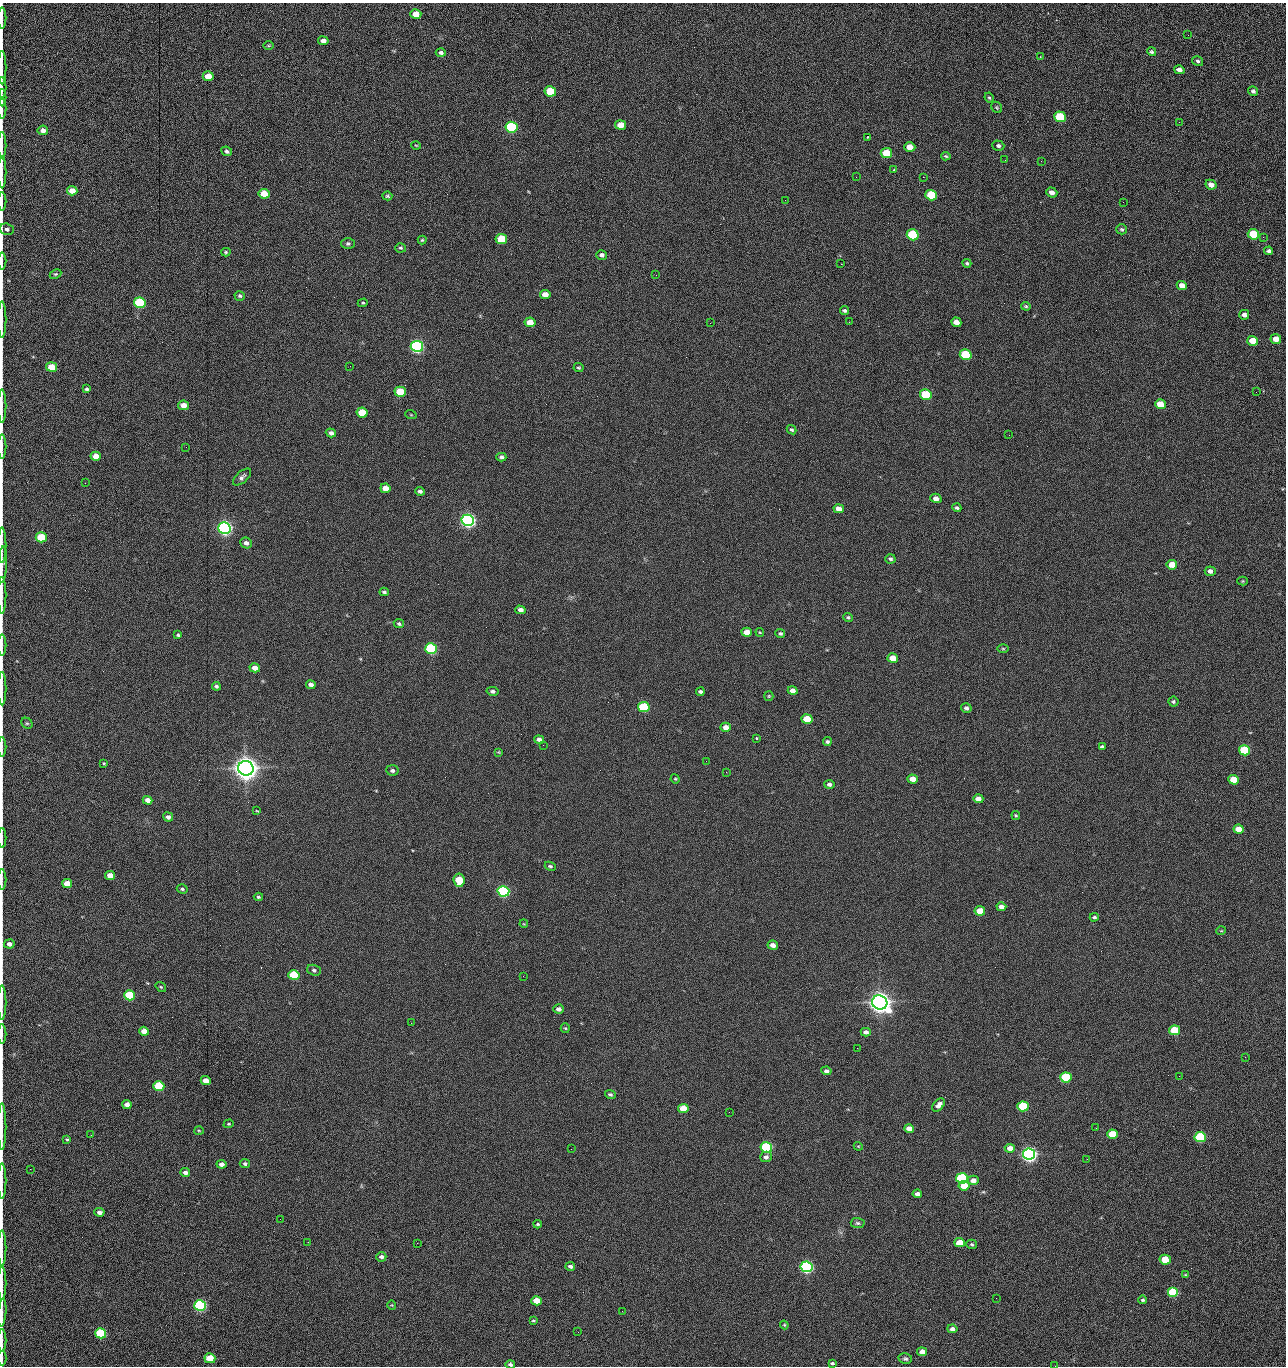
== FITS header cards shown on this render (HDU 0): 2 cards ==
NAXIS1  =                 1284 /fastest changing axis
NAXIS2  =                 1364 /next to fastest changing axis

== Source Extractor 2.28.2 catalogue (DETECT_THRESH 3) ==
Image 1284 x 1364 px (HDU 0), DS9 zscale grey, 1 PNG px = 1 image px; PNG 1288 x 1368 px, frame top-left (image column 1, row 1364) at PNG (2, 3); each listed source drawn as its Kron ellipse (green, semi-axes under 4 px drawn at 4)
Background 148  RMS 15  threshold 44.9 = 3 sigma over >= 5 px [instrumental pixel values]
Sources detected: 271; all 271 listed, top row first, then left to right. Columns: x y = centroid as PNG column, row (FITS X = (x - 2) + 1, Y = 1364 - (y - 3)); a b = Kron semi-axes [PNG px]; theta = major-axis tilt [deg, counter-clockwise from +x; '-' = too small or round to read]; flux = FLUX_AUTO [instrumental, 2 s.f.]
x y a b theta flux
416 14 5 5 - 1.3e+04
2 18 10 2 90 2.1e+03
1188 35 2 2 - 7.9e+02
323 41 5 4 - 4.8e+03
269 46 5 3 - 1.1e+03
1152 52 5 4 - 1.6e+03
441 53 5 4 - 2.6e+03
1040 57 3 2 - 5.8e+02
1198 61 6 4 -32 1.9e+03
2 67 17 2 90 3.1e+03
1179 70 5 4 - 4.2e+03
208 76 5 5 - 1.4e+04
2 88 10 2 90 1.8e+03
550 91 6 5 - 4.1e+04
1253 91 5 4 - 2.3e+03
2 98 9 2 90 1.4e+03
989 98 5 4 - 1.3e+03
997 107 6 5 - 1.3e+03
2 109 10 2 90 1.6e+03
1060 117 6 5 - 6.1e+04
1179 122 3 2 - 7.7e+02
621 125 5 5 - 1.4e+04
511 127 6 5 - 1.6e+05
43 130 5 5 - 4.7e+03
867 137 3 2 - 9.4e+02
2 145 13 2 90 2.2e+03
416 145 5 3 - 9.1e+02
998 146 6 5 - 2.3e+03
910 147 5 5 - 1.2e+04
227 151 6 4 -25 2.5e+03
886 153 6 5 - 2.8e+04
946 156 5 4 - 1.3e+03
1005 160 3 2 - 1.0e+03
1041 161 2 2 - 1.4e+03
894 170 3 3 - 1.0e+03
2 172 16 2 90 2.9e+03
856 177 2 2 - 1.6e+03
923 177 2 2 - 2.0e+04
1211 185 6 4 -28 6.2e+03
72 191 5 4 - 1.0e+04
1052 192 5 5 - 5.6e+03
264 194 5 5 - 2.0e+04
931 195 6 5 - 5.2e+04
387 196 5 4 - 1.6e+03
785 200 2 2 - 4.6e+02
2 201 9 2 90 1.5e+03
1123 202 2 2 - 6.0e+02
7 229 7 5 -19 2.7e+03
1122 229 5 5 - 1.7e+03
1253 234 6 5 - 4.3e+04
913 235 6 5 - 1.0e+05
1263 237 2 2 - 6.3e+02
501 239 6 5 - 4.0e+04
422 240 4 4 - 1.3e+03
348 244 7 5 0 2.1e+03
401 248 5 4 - 1.6e+03
1269 251 4 4 - 2.2e+03
226 252 4 4 - 1.3e+03
602 255 5 5 - 3.0e+03
2 261 8 2 90 1.5e+03
967 263 4 4 - 1.5e+03
841 264 2 2 - 1.9e+04
55 274 6 4 25 1.4e+03
656 275 2 2 - 1.4e+03
1182 285 5 4 - 7.5e+03
545 294 5 4 - 9.3e+03
240 296 5 5 - 1.8e+03
140 303 6 5 - 1.0e+05
363 303 5 4 - 1.2e+03
1026 306 5 3 - 1.4e+03
844 311 4 3 - 1.9e+03
1244 315 5 5 - 4.0e+03
2 320 18 2 90 2.9e+03
530 322 5 5 - 1.5e+04
849 322 2 2 - 6.7e+02
956 322 5 4 - 7.7e+03
710 323 3 2 - 2.3e+03
1276 339 5 5 - 1.0e+04
1253 341 5 5 - 1.6e+04
417 346 6 5 - 3.0e+05
966 355 6 5 - 5.7e+04
350 366 2 2 - 1.7e+03
51 367 5 5 - 2.5e+04
578 368 5 4 - 1.5e+03
87 389 4 4 - 1.7e+03
400 392 5 5 - 3.7e+04
1256 392 2 2 - 8.9e+02
926 395 6 5 - 5.9e+04
1160 404 5 5 - 1.8e+04
183 405 5 5 - 8.5e+03
2 406 17 2 90 2.8e+03
362 413 5 5 - 2.9e+04
411 415 6 3 -19 8.3e+02
792 430 5 4 - 1.7e+03
331 433 5 4 - 3.7e+03
1009 435 2 2 - 1.0e+03
2 446 12 2 90 2.1e+03
186 447 2 2 - 2.0e+03
96 456 5 4 - 1.2e+04
501 457 5 4 - 2.5e+03
242 477 11 5 41 3.3e+03
85 483 2 2 - 6.7e+02
385 488 5 4 - 9.6e+03
420 491 4 3 - 2.6e+03
936 498 5 4 - 5.9e+03
957 508 4 3 - 1.9e+03
839 509 5 4 - 8.6e+03
468 520 6 5 - 5.0e+05
224 528 6 5 - 5.3e+05
41 537 5 5 - 4.1e+04
246 543 6 5 - 4.1e+03
2 545 18 2 90 3.0e+03
890 559 5 4 - 2.0e+03
2 564 18 4 86 3.1e+03
1172 565 5 4 - 1.3e+04
1210 571 5 5 - 3.9e+03
1243 581 5 4 - 1.0e+03
384 592 4 3 - 2.0e+03
2 595 18 2 90 3.1e+03
520 610 5 4 - 4.3e+03
848 617 5 4 - 1.4e+03
399 624 5 4 - 1.9e+03
747 632 5 4 - 1.0e+04
760 632 4 3 - 9.3e+02
780 633 5 4 - 1.6e+03
178 635 4 3 - 1.5e+03
2 645 10 2 90 1.5e+03
431 649 6 5 - 1.6e+05
1003 649 6 4 -1 1.2e+03
893 658 5 4 - 1.4e+04
255 668 5 4 - 7.4e+03
311 685 5 4 - 4.0e+03
216 686 4 3 - 2.0e+03
2 688 17 2 90 3.1e+03
793 690 5 4 - 6.0e+03
492 691 6 4 -11 2.4e+03
700 692 4 3 - 2.3e+03
769 696 5 4 - 1.2e+03
1173 702 5 5 - 1.7e+03
644 707 6 5 - 7.7e+04
966 708 5 4 - 2.5e+03
807 719 5 5 - 2.7e+04
27 723 6 5 - 1.7e+03
726 727 5 4 - 7.4e+03
756 738 3 3 - 1.6e+03
539 739 5 4 - 4.1e+03
827 741 4 4 - 1.6e+03
543 745 2 2 - 2.2e+03
2 747 10 2 90 1.7e+03
1102 747 4 3 - 1.9e+03
1245 750 5 5 - 7.7e+04
498 752 3 3 - 9.4e+02
706 761 2 2 - 1.6e+03
104 763 3 3 - 9.2e+02
246 768 8 7 - 1.7e+06
392 770 6 5 - 2.7e+03
726 772 2 2 - 1.8e+03
675 779 5 4 - 1.0e+03
913 779 5 4 - 1.0e+04
1234 780 5 5 - 2.5e+04
829 784 5 4 - 3.0e+03
978 799 5 4 - 7.9e+03
147 800 5 4 - 6.5e+03
257 811 4 2 - 7.4e+02
1016 815 4 4 - 1.2e+03
168 817 5 4 - 3.8e+03
1238 829 5 4 - 1.5e+04
2 838 10 2 90 1.5e+03
550 866 6 4 -24 1.9e+03
110 875 5 4 - 1.2e+04
2 879 10 2 90 1.8e+03
459 880 7 5 -81 2.7e+04
67 883 5 4 - 1.5e+04
182 889 5 4 - 1.8e+03
503 891 6 5 - 2.4e+05
258 897 4 3 - 1.5e+03
1001 907 5 4 - 5.7e+03
980 911 5 4 - 1.9e+04
1094 917 4 3 - 1.9e+03
524 924 4 3 - 8.2e+02
1221 931 5 3 - 7.6e+02
9 944 5 4 - 4.2e+03
773 945 5 4 - 6.4e+03
314 970 7 5 -20 2.5e+03
294 975 5 5 - 6.1e+04
523 976 2 2 - 1.3e+03
161 987 5 3 - 1.2e+03
129 995 5 5 - 7.5e+04
2 1002 17 2 90 2.9e+03
880 1002 8 7 - 1.4e+06
559 1009 5 4 - 4.1e+03
411 1023 2 2 - 3.7e+03
565 1028 5 4 - 1.2e+03
1175 1030 5 5 - 4.8e+04
144 1031 5 4 - 9.9e+03
866 1032 5 4 - 3.8e+03
2 1034 10 2 90 1.6e+03
857 1048 2 2 - 9.3e+02
1245 1057 3 2 - 1.3e+03
826 1071 5 4 - 3.1e+03
1179 1076 3 2 - 1.8e+03
1066 1077 5 5 - 8.8e+04
206 1081 5 4 - 9.0e+03
159 1086 5 5 - 6.4e+04
610 1094 5 4 - 2.0e+03
127 1104 4 4 - 5.2e+03
939 1105 7 5 50 4.8e+03
1023 1106 5 5 - 7.3e+04
683 1109 5 4 - 2.1e+04
729 1112 2 2 - 6.8e+02
229 1124 5 4 - 1.1e+03
2 1127 23 2 90 3.6e+03
909 1128 5 4 - 6.9e+03
1096 1128 2 2 - 4.5e+02
199 1130 5 3 - 9.5e+02
1112 1134 5 4 - 3.2e+04
91 1135 2 2 - 1.7e+03
1200 1137 5 5 - 9.9e+04
67 1139 4 3 - 1.2e+03
858 1146 4 3 - 9.2e+02
766 1147 6 5 - 1.5e+05
1010 1148 5 4 - 7.6e+03
571 1149 2 2 - 6.4e+02
1029 1154 6 5 - 6.3e+05
766 1157 6 5 - 3.1e+03
1087 1159 2 2 - 1.3e+03
221 1164 5 4 - 4.4e+03
245 1164 5 4 - 2.3e+03
30 1169 2 2 - 2.3e+03
185 1172 5 4 - 3.5e+03
962 1178 6 5 - 1.5e+05
973 1180 5 4 - 6.5e+03
2 1181 18 2 90 2.9e+03
964 1186 5 4 - 1.7e+04
917 1194 5 4 - 4.6e+03
99 1212 5 4 - 4.4e+03
280 1219 2 2 - 1.4e+03
858 1223 7 5 -3 2.0e+03
538 1224 4 3 - 1.3e+03
308 1242 2 2 - 1.4e+03
417 1243 2 2 - 3.7e+03
960 1243 5 4 - 1.9e+04
972 1244 5 4 - 1.5e+03
2 1248 18 2 90 3.4e+03
381 1257 5 4 - 2.9e+03
1165 1260 6 5 - 2.7e+04
570 1266 5 4 - 2.9e+03
806 1267 6 5 - 3.1e+05
1185 1275 4 3 - 1.1e+03
2 1283 16 2 90 2.6e+03
1173 1292 5 5 - 7.9e+04
996 1298 2 2 - 1.7e+03
1143 1300 4 4 - 1.5e+03
536 1301 5 4 - 1.8e+04
200 1305 6 5 - 2.4e+05
392 1305 4 3 - 7.5e+02
622 1311 2 2 - 6.0e+02
2 1313 14 3 85 2.7e+03
533 1321 3 3 - 1.2e+03
784 1325 4 4 - 1.2e+03
952 1329 5 4 - 4.0e+03
578 1332 2 2 - 2.4e+03
101 1333 5 5 - 9.1e+04
2 1340 11 2 90 1.9e+03
922 1352 5 4 - 6.9e+03
2 1358 7 2 90 1.1e+03
210 1358 5 5 - 3.0e+04
905 1359 7 5 -13 2.1e+03
832 1363 4 3 - 1.4e+03
510 1364 5 4 - 2.7e+03
1055 1366 2 2 - 1.5e+03
At the frame edge (FLAGS 8, measured only in part): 32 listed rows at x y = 2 18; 2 67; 2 88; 2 98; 2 109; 2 145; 2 172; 2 201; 7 229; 2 261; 2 320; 2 406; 2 446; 2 545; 2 564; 2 595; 2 645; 2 688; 2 747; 2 838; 2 879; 2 1002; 2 1034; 2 1127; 2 1181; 2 1248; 2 1283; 2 1313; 2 1340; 2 1358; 510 1364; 1055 1366

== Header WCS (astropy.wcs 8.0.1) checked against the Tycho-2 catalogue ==
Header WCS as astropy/WCSLIB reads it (CRVAL/CRPIX/CD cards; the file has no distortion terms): RA---TAN/DEC--TAN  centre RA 15:41:40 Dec +51:59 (235.42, +51.99 deg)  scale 1.26 arcsec/px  FOV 26.9' x 28.5'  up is +92 deg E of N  parity flipped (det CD > 0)
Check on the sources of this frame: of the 60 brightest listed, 10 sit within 2.0 arcsec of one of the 11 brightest Tycho-2 stars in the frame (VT <= 12.29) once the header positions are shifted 0.39 arcsec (0.14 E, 0.36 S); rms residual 0.97 arcsec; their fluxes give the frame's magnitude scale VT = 25.21 - 2.5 log10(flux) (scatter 0.22 mag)
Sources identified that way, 10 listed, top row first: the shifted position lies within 2.0 arcsec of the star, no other Tycho-2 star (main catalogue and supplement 1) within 4.0 arcsec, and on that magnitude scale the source's flux lands within +1.5 / -3 mag of the star's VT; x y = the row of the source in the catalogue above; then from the Tycho-2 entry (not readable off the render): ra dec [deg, ICRS J2000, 3 dp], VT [Tycho-2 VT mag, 2 dp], TYC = Tycho-2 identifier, HIP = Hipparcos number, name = IAU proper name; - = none
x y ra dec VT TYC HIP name
417 346 235.614 +52.064 11.61 3489-1132-1 - -
468 520 235.514 +52.049 11.19 3489-1407-1 - -
224 528 235.515 +52.133 11.12 3489-1380-1 - -
246 768 235.378 +52.130 9.31 3489-1322-1 76850 -
503 891 235.303 +52.042 11.52 3489-958-1 - -
880 1002 235.232 +51.912 9.59 3489-824-1 - -
1029 1154 235.143 +51.862 10.97 3489-1016-1 - -
962 1178 235.131 +51.886 12.29 3489-908-1 - -
806 1267 235.084 +51.941 11.45 3489-1346-1 - -
200 1305 235.075 +52.152 11.74 3489-912-1 - -